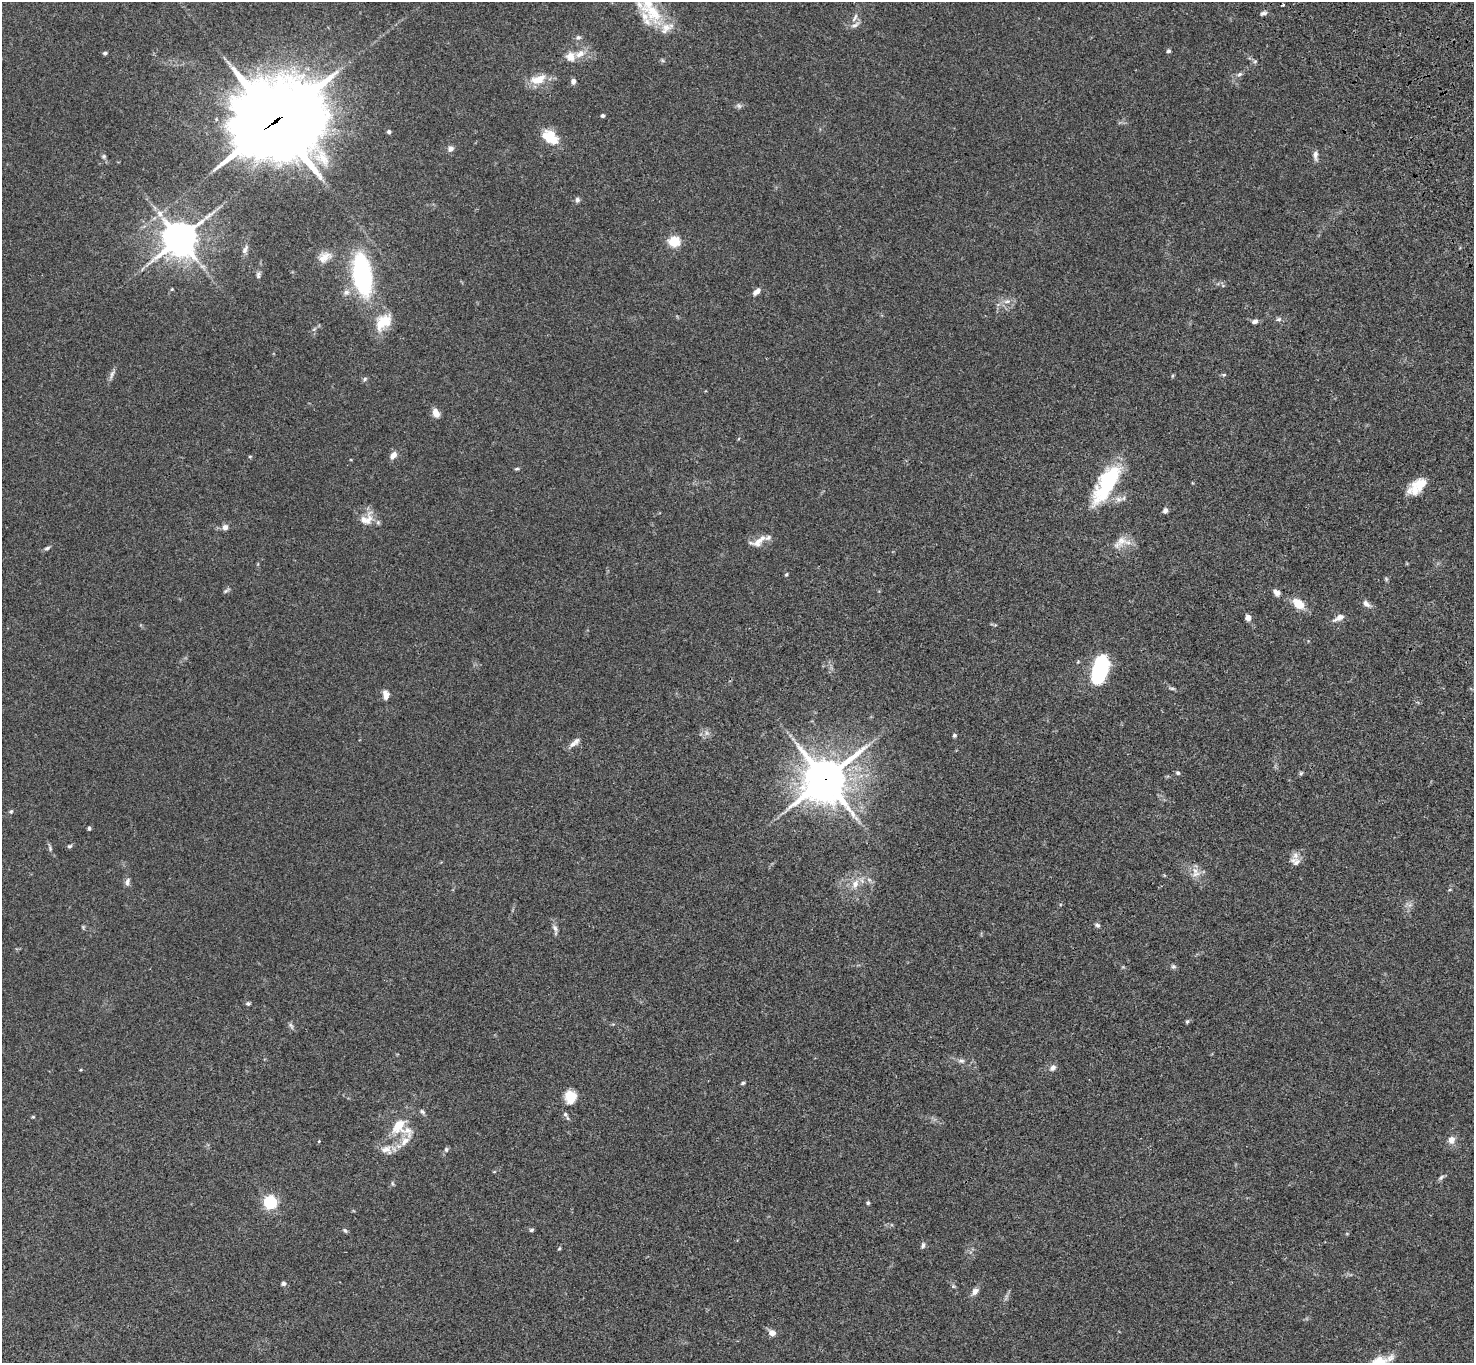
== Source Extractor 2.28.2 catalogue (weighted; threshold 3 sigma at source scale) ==
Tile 10 of 4 x 4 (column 2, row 3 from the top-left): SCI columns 1577-3048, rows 1742-3102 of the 6093 x 6062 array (HDU 1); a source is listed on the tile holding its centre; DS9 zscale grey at full resolution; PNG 1476 x 1365 px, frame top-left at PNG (2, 2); no overlay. Shown black and unused: <1% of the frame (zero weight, under 3 of 4 exposures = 6% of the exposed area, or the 3 px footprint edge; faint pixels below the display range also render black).
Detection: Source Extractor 2.28.2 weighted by HDU 2 'WHT'; one run over the whole footprint, this tile lists its part. Background 0.0598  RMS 0.0052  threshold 0.0233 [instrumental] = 3 sigma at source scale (4.5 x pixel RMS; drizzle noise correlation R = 1.50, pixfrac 1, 0.05/0.05 arcsec/px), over >= 5 px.
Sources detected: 123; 1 too faint to see at this stretch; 1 cosmic-ray / hot-pixel residue — not listed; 12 inside a brighter listed object's ellipse — not listed separately; the other 109 listed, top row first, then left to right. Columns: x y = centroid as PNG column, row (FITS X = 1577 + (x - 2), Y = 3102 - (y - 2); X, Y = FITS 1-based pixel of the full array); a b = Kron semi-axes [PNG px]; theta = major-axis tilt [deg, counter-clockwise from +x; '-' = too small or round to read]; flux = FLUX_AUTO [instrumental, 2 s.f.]
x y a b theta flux
653 13 39 23 -53 21
1263 13 8 4 19 1.4
855 18 15 5 63 2.1
578 37 7 6 - 1.2
1168 51 4 4 - 1
105 53 5 4 - 1.1
580 54 15 9 24 5.1
1255 61 6 5 - 0.82
1240 74 8 5 17 1.2
538 79 23 11 18 8.3
573 81 7 6 - 1.8
739 106 9 5 -41 1.2
603 116 4 4 - 1
276 121 35 30 21 4200
389 132 4 4 - 1.3
550 137 19 13 -36 13
450 149 8 7 - 2.1
1315 155 13 5 -89 2.1
104 156 6 6 - 0.96
577 200 7 6 - 1.3
160 214 10 8 -65 3.1
180 239 12 11 - 790
674 241 10 9 - 11
245 249 12 6 66 1.7
325 257 18 12 30 5.2
362 274 40 17 -81 72
258 275 9 5 -84 1.1
172 289 5 4 - 0.52
757 291 10 5 40 2.5
346 292 9 7 26 2.3
1007 301 11 6 7 2.4
1279 319 8 5 15 1.2
1255 321 7 5 23 1.8
383 322 25 16 44 11
314 329 7 4 45 1.1
112 374 14 5 64 1.9
1224 375 6 4 2 0.65
365 379 6 5 - 0.92
436 413 10 7 -65 4
393 455 10 7 52 2.9
250 456 5 3 - 0.53
517 469 7 4 17 0.68
1107 483 52 19 60 39
1421 484 18 16 60 7.8
1165 510 6 5 - 1.8
366 519 21 15 41 6.8
225 527 7 7 - 2.2
758 541 24 10 30 5.3
1120 542 24 11 44 6.1
47 548 8 5 17 0.99
786 574 5 4 - 0.56
1386 579 7 4 -46 0.62
226 591 10 4 30 0.95
1276 592 9 6 -54 2.3
1299 604 12 8 -36 8.9
1366 604 12 7 -41 2.4
1248 618 7 6 - 2.7
1339 618 16 7 30 2.9
1100 669 25 13 74 51
1172 688 10 4 -11 0.97
386 695 12 8 -85 3.1
954 735 5 5 - 0.82
573 744 12 7 34 2.4
1178 773 6 5 - 0.87
1301 773 6 5 - 0.76
825 779 16 15 - 1300
11 811 6 5 - 0.81
89 828 5 4 - 0.74
69 846 7 4 26 0.78
50 848 10 5 -78 1.1
1295 861 14 10 -19 3.3
1195 871 12 8 -77 3.5
127 882 12 6 75 1.8
855 884 14 9 69 5
1450 890 6 3 9 0.47
1097 925 7 5 -31 1
83 927 5 5 - 0.6
555 928 12 6 -63 2
1173 966 7 6 - 1.1
248 1004 6 5 - 0.9
1187 1021 6 5 - 0.72
291 1025 10 5 -53 1.3
961 1061 10 6 -7 1.6
1053 1068 9 7 41 2
81 1070 5 3 - 0.44
743 1083 6 4 19 0.79
570 1097 14 13 - 8.5
422 1112 8 5 -55 1.1
565 1114 8 6 -64 1.2
33 1117 4 4 - 0.52
398 1125 13 9 52 12
408 1130 22 14 -68 6.5
1451 1140 11 10 - 3.1
319 1141 5 3 - 0.38
446 1149 7 6 - 0.97
386 1150 17 13 -15 5.2
494 1172 5 3 - 0.38
1441 1177 9 5 43 1.1
392 1183 7 3 -71 0.62
270 1202 6 6 - 69
868 1203 4 4 - 0.83
345 1230 7 5 -48 0.87
531 1230 6 4 30 0.85
923 1245 8 5 74 1.2
559 1248 5 4 - 0.57
284 1284 7 5 4 1.2
975 1291 10 7 54 2.8
772 1333 6 5 - 5
1379 1362 15 12 16 12
Overlapping masked pixels (flux is a lower limit): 2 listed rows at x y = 276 121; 825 779
Isophote crosses this tile's border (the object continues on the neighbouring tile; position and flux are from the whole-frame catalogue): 1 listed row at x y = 1379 1362